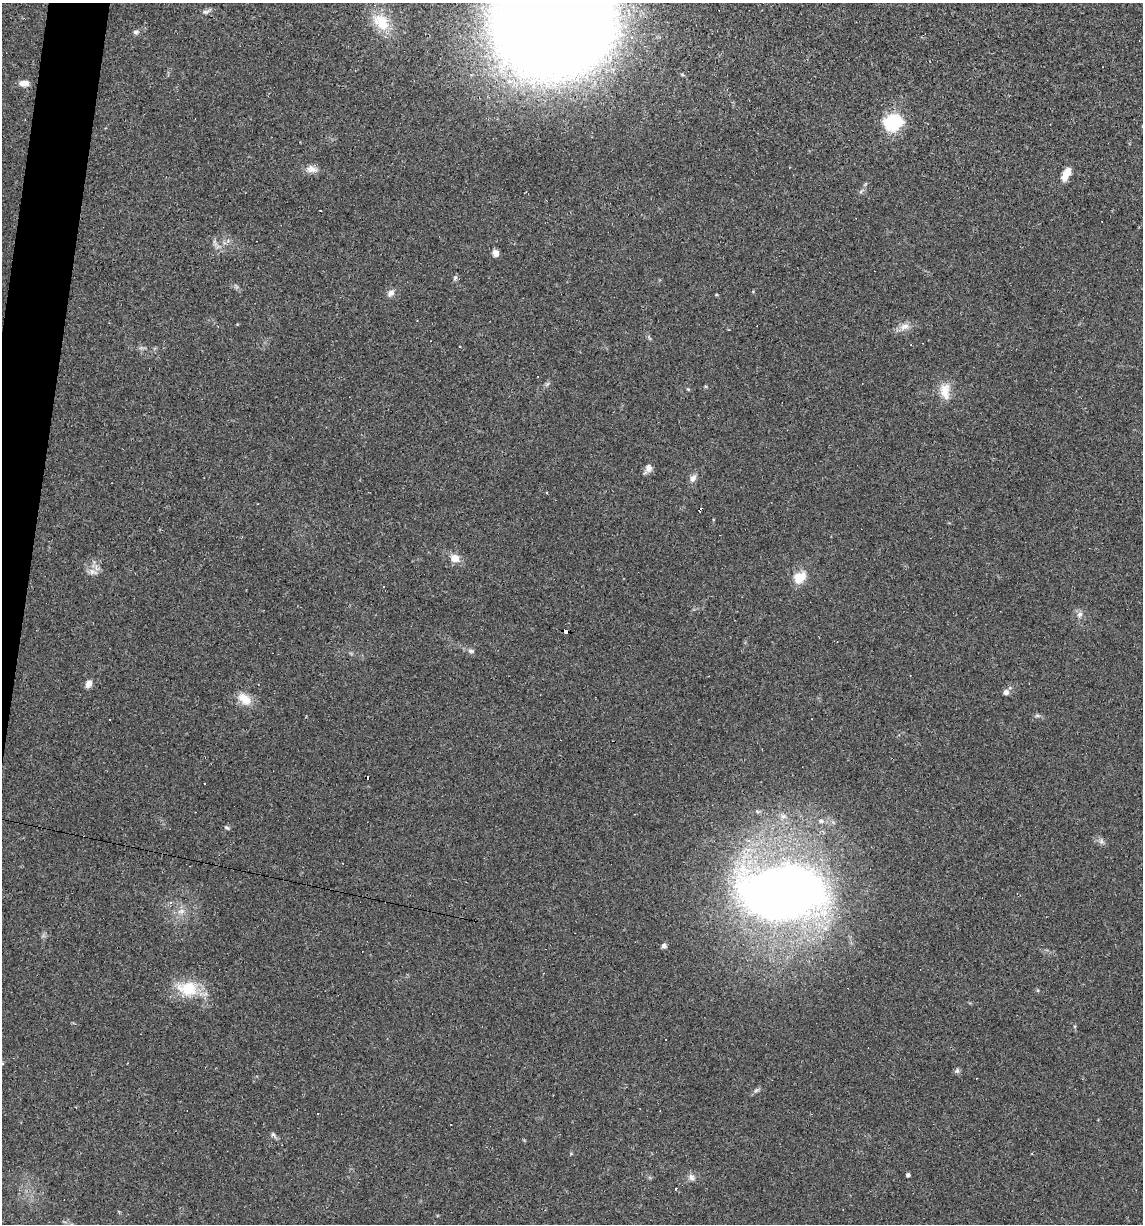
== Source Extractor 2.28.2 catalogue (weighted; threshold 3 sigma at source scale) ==
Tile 11 of 4 x 4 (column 3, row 3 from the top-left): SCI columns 2395-3535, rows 1223-2444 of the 4907 x 4887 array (HDU 1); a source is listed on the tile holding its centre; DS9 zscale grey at full resolution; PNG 1145 x 1226 px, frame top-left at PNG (2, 3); no overlay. Shown black and unused: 2% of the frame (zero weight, under 2 of 3 exposures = <1% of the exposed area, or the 3 px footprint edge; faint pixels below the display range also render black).
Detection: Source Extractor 2.28.2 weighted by HDU 2 'WHT'; one run over the whole footprint, this tile lists its part. Background 0.0519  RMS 0.0065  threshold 0.0294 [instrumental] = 3 sigma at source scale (4.5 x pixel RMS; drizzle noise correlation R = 1.50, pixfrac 1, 0.05/0.05 arcsec/px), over >= 5 px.
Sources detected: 55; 12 cosmic-ray / hot-pixel residue — not listed; the other 43 listed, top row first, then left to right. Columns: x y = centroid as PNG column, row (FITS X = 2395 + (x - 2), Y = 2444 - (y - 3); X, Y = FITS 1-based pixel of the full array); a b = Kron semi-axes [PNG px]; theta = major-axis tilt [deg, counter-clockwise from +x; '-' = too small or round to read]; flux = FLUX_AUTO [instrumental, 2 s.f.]
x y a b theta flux
206 12 10 6 8 1.9
381 22 26 18 -47 17
553 23 67 57 -10 2800
136 32 7 6 - 1.6
631 37 5 4 - 1.5
24 83 12 8 -3 3.9
893 122 18 15 19 34
312 169 16 9 -11 4.4
1066 174 15 7 64 8.2
496 253 7 6 - 3.5
455 278 7 5 46 1.3
391 293 10 7 44 2.9
716 295 5 3 - 0.55
904 326 14 8 21 4.8
688 389 5 4 - 0.64
945 391 24 13 -85 9.6
648 468 10 8 82 3.8
693 478 10 8 61 3.1
546 493 3 2 - 0.66
455 558 10 9 - 6.3
93 572 14 7 -21 3.8
799 577 13 11 43 11
1080 614 8 7 - 2.4
566 632 5 4 - 72
471 651 8 6 -18 1.8
89 684 10 7 61 3.3
1006 692 8 7 - 2.3
244 699 20 13 -36 9.2
1037 715 7 4 0 1.1
821 821 7 6 - 1.8
227 827 7 4 -30 1.3
1101 841 7 6 - 1.8
782 892 55 32 5 790
170 903 4 3 - 1.9
181 911 11 6 13 3.4
663 946 6 5 - 2
188 989 29 19 -4 23
957 1071 7 5 89 1.4
756 1090 6 5 - 1.3
273 1135 7 5 -54 1.4
908 1175 4 3 - 1.6
691 1177 9 7 -64 2.6
676 1189 3 3 - 1.1
Overlapping masked pixels (flux is a lower limit): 1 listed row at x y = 566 632
Isophote crosses this tile's border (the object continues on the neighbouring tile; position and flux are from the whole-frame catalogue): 1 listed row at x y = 553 23